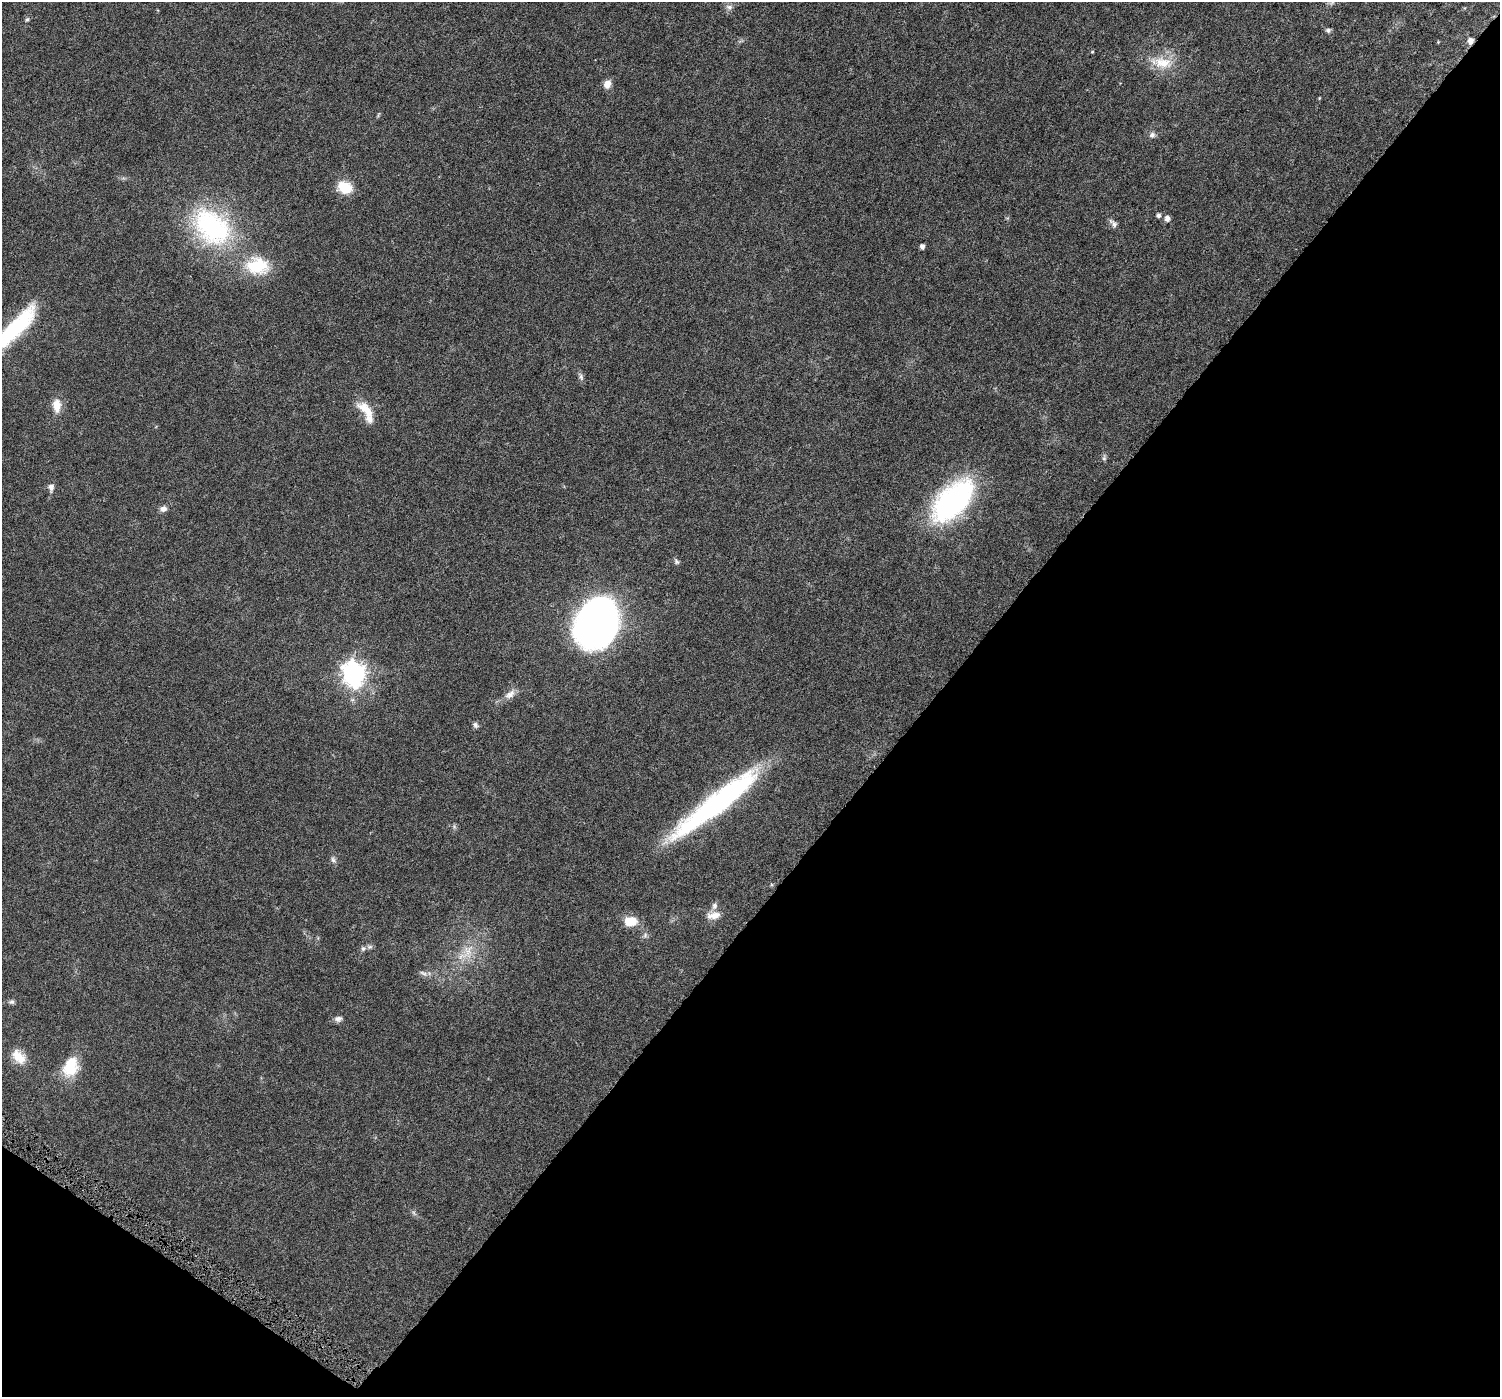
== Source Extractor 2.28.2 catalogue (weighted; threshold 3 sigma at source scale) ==
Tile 15 of 4 x 4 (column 3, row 4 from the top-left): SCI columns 3019-4516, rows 319-1713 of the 6108 x 6152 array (HDU 1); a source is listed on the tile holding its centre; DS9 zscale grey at full resolution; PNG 1502 x 1399 px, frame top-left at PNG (2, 2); no overlay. Shown black and unused: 40% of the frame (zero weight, under 5 of 10 exposures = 4% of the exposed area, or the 3 px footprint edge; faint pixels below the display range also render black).
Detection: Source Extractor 2.28.2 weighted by HDU 2 'WHT'; one run over the whole footprint, this tile lists its part. Background 0.0241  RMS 0.002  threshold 0.00802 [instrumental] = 3 sigma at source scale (4.09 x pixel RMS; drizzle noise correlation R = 1.36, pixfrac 0.8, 0.0396/0.0396 arcsec/px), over >= 5 px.
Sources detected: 47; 1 too faint to see at this stretch — not listed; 3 inside a brighter listed object's ellipse — not listed separately; the other 43 listed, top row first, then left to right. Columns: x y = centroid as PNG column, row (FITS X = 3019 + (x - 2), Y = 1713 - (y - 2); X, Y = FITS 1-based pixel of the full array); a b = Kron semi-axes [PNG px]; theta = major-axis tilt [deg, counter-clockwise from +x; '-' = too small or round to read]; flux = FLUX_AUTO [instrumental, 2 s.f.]
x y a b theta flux
729 7 9 7 -16 0.73
27 19 7 4 61 0.31
1328 30 6 5 - 0.46
1470 41 6 5 - 1.2
1092 52 5 3 - 0.16
1163 63 29 16 -9 4.6
607 84 10 8 68 1.3
1319 98 5 3 - 0.13
1152 135 8 8 - 0.64
345 187 18 14 -18 3.6
1158 215 6 5 - 0.47
1167 218 6 5 - 0.89
1113 224 13 7 -50 0.79
212 227 62 43 -43 27
922 246 5 4 - 0.66
11 332 77 15 44 20
581 377 11 6 -77 0.52
57 405 16 10 -89 2.3
366 409 28 12 -41 3.4
1104 458 6 5 - 0.37
51 487 9 7 88 0.82
953 501 54 27 46 34
163 509 9 7 2 0.77
676 561 9 6 -63 0.41
597 623 38 30 60 130
354 673 9 8 - 120
510 694 17 9 36 1.4
475 725 8 6 -70 0.47
717 803 96 16 38 45
454 826 7 5 -79 0.33
333 860 9 6 -69 0.53
714 906 10 7 77 0.67
714 915 17 9 7 1.7
631 921 13 9 -1 3.5
645 935 8 6 70 0.45
370 947 8 6 1 0.44
468 951 24 12 62 3.5
423 973 12 4 -29 0.55
11 1002 7 6 - 0.43
338 1019 10 7 8 0.71
19 1057 21 12 -48 3
71 1066 25 17 73 5.7
414 1213 8 4 -53 0.37
Overlapping masked pixels (flux is a lower limit): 1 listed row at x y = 1470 41
Isophote crosses this tile's border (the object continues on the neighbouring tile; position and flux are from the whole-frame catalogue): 1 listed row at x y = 11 332